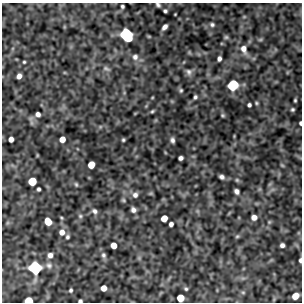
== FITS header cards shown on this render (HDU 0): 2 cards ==
NAXIS1  =                  300
NAXIS2  =                  300

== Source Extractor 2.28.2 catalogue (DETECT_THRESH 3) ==
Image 300 x 300 px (HDU 0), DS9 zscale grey, 1 PNG px = 1 image px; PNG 304 x 304 px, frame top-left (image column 1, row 300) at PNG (2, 3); no overlay
Background 0.0115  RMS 0.37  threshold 1.1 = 3 sigma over >= 5 px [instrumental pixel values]
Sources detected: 68; all 68 listed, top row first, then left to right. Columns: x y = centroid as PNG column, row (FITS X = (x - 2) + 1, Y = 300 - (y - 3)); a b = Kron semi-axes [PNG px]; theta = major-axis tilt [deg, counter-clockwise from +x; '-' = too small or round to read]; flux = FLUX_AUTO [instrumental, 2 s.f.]
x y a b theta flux
158 5 5 3 - 49
122 6 3 3 - 41
165 11 4 4 - 44
212 25 6 5 - 53
165 27 6 4 50 100
126 35 9 7 -52 2000
226 37 6 5 - 38
244 49 12 8 -72 180
189 52 6 4 -72 29
135 57 8 8 - 110
219 59 5 4 - 73
24 62 3 3 - 27
106 69 10 5 -26 63
189 72 9 8 - 91
19 76 5 4 - 130
233 85 7 6 - 1200
181 90 5 5 - 37
195 97 4 3 - 47
295 100 3 3 - 30
256 103 5 4 - 30
249 105 4 4 - 55
292 109 4 4 - 37
152 111 5 4 - 34
38 114 4 4 - 98
223 115 4 4 - 33
300 123 4 2 - 48
11 139 5 4 - 120
62 139 5 5 - 210
123 140 3 3 - 32
172 140 5 4 - 66
37 155 5 3 - 20
181 158 4 4 - 70
91 165 5 5 - 370
282 165 6 4 -45 27
222 177 5 4 - 70
237 180 6 5 - 36
32 181 6 6 - 580
76 184 6 4 -63 35
39 189 4 3 - 47
236 191 5 4 - 85
135 195 7 7 - 90
123 200 5 5 - 34
133 210 5 4 - 81
95 211 7 5 -34 69
80 216 5 5 - 42
254 217 5 5 - 130
164 218 5 5 - 320
48 221 6 5 - 430
269 222 5 4 - 28
171 224 4 4 - 81
62 232 7 6 - 150
237 236 6 5 - 36
67 237 5 4 - 45
113 245 5 5 - 220
282 245 4 4 - 78
50 255 6 6 - 96
103 255 7 6 - 58
300 260 4 3 - 52
49 265 9 8 - 100
35 268 8 7 - 2000
104 288 5 5 - 200
186 289 4 3 - 35
71 290 4 3 - 40
243 292 5 5 - 36
295 296 6 5 - 240
180 298 5 5 - 400
29 300 5 4 - 450
80 301 4 3 - 52
At the frame edge (FLAGS 8, measured only in part): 6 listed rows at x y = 158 5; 300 123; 300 260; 180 298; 29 300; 80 301